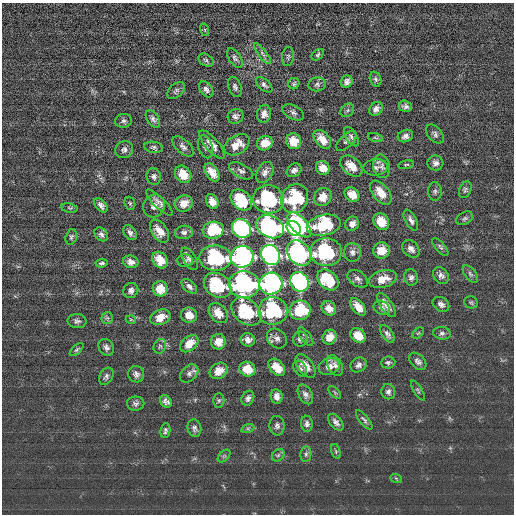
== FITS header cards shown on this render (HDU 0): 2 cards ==
NAXIS1  =                  512 / length of data axis 1
NAXIS2  =                  512 / length of data axis 2

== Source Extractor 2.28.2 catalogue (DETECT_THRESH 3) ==
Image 512 x 512 px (HDU 0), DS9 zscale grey, 1 PNG px = 1 image px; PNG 516 x 516 px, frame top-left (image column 1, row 512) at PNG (2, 3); each listed source drawn as its Kron ellipse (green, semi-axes under 4 px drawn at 4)
Background 0.807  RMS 15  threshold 45.6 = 3 sigma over >= 5 px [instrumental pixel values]
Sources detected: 168; all 168 listed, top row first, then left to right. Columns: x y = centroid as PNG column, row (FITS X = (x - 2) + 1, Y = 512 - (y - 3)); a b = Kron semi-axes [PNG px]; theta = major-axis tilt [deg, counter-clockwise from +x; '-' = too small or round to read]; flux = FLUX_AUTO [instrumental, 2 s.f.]
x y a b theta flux
205 30 6 4 -73 1400
262 54 12 4 -52 3100
318 55 7 5 42 1800
288 57 9 6 83 2500
235 58 11 6 -57 3300
206 60 8 6 -33 2200
375 79 8 5 -73 2300
347 82 6 5 - 4000
294 84 6 5 - 1800
317 84 8 7 - 2900
264 85 10 5 -42 3100
235 87 10 6 -68 3200
206 89 9 6 -55 3800
176 90 10 6 43 3000
405 106 6 5 - 3200
376 109 8 6 52 4400
347 110 7 6 - 2500
293 112 11 6 -28 3700
264 114 9 7 75 5500
236 116 8 7 - 3700
153 119 10 6 -56 3300
124 121 8 6 12 3000
435 134 11 7 -50 3500
405 136 8 6 19 4300
351 137 11 5 -58 3200
375 138 7 3 -14 1400
322 139 11 7 -51 12000
294 141 8 7 - 15000
346 141 13 6 44 2800
265 143 8 7 - 14000
212 144 18 6 -50 8200
237 145 14 9 31 13000
183 146 13 6 -44 4200
154 147 9 5 -9 2400
205 147 12 7 -72 3500
124 150 9 8 - 4000
435 163 8 7 - 4100
406 165 8 4 11 1500
351 166 13 8 -40 15000
381 166 12 8 -82 4200
375 167 12 8 6 4400
323 168 7 6 - 11000
294 170 8 6 35 4700
241 171 13 6 -28 4300
212 172 10 6 -56 10000
265 172 11 7 62 5500
183 174 9 7 -53 15000
154 176 8 7 - 3700
465 190 9 5 67 2300
435 191 9 7 -89 2800
381 193 14 8 -52 14000
352 195 8 6 -46 12000
323 197 9 8 - 12000
268 199 16 14 -13 99000
295 199 15 13 61 68000
241 200 12 9 -43 53000
159 202 18 5 -45 5200
212 202 8 6 -64 8400
130 203 7 5 -68 1700
184 203 9 8 - 12000
101 205 8 5 -49 4100
154 206 12 10 58 6900
70 208 8 4 -10 1800
465 218 9 6 28 2400
411 220 11 5 -63 4300
381 222 9 7 -57 16000
352 224 7 6 - 6300
299 225 15 8 -48 180000
324 225 17 10 12 70000
270 227 14 11 -28 390000
241 228 10 9 - 270000
294 228 8 6 -51 67000
213 230 10 8 12 53000
159 231 13 7 -56 12000
184 232 9 6 7 4200
130 233 8 6 -55 3600
101 234 8 5 -49 3300
71 237 8 5 74 2100
440 247 11 4 -49 2400
411 249 10 7 -48 5400
382 250 8 8 - 15000
326 252 15 14 - 96000
352 252 9 8 - 4900
299 253 14 10 -51 390000
270 255 10 9 - 570000
242 257 12 10 22 390000
215 258 16 12 -1 96000
190 259 12 6 -61 4300
160 260 9 7 -51 14000
185 261 8 6 2 2400
131 262 8 6 -15 5800
102 263 6 4 6 2100
470 274 10 5 -52 2600
441 275 9 7 -51 4100
411 277 8 7 - 3500
358 279 11 7 -35 4400
383 279 14 8 17 13000
328 280 12 8 -42 54000
299 282 10 8 -51 270000
244 284 15 13 -2 250000
271 284 11 11 - 390000
217 285 14 11 -33 65000
189 286 9 5 -43 3900
160 289 7 7 - 16000
131 290 8 7 - 4300
471 302 7 6 - 1800
441 304 9 7 -34 4100
386 305 14 6 -54 7500
358 307 10 6 -52 10000
329 308 8 6 -43 8600
382 308 9 6 -33 3500
300 310 10 9 - 55000
273 311 15 13 6 97000
246 312 17 12 -40 66000
218 313 11 8 -49 11000
189 315 8 7 - 10000
160 317 10 7 22 12000
107 318 6 6 - 2200
131 320 5 3 - 1000
77 321 9 7 -5 3300
418 333 7 4 44 1600
442 333 9 6 -7 3000
387 334 10 5 -57 3600
358 336 9 6 -39 14000
306 337 11 5 -53 2700
330 337 8 6 55 11000
277 338 11 8 -43 5600
300 339 7 7 - 3500
248 340 7 6 - 5200
218 342 7 7 - 10000
189 344 10 7 41 13000
160 346 7 6 - 2100
106 347 9 7 -55 3900
77 350 8 4 43 1800
418 361 10 6 -46 3700
388 363 7 6 - 2400
359 365 8 7 - 4300
306 366 13 7 -53 10000
335 366 11 7 -61 4300
277 367 10 6 -48 15000
329 367 10 8 19 7400
247 369 8 7 - 17000
300 369 9 6 -56 2800
218 371 9 7 34 11000
189 373 10 7 43 4700
136 374 8 7 - 3800
106 376 9 6 59 3100
418 391 11 4 -58 1800
335 392 8 3 -45 1300
388 392 8 7 - 3500
305 394 10 6 -62 4300
277 396 7 6 - 5500
248 398 8 6 63 3600
219 400 7 5 89 1700
166 401 6 5 - 3600
136 404 8 7 - 3300
364 420 12 4 -50 2700
336 422 10 6 -49 4200
307 424 8 6 -84 3400
277 426 9 7 -85 3600
194 428 9 6 -75 3200
248 428 7 4 18 1900
165 431 7 5 82 2400
336 451 7 4 -72 1700
306 454 8 5 81 2600
278 455 7 5 44 2200
224 456 7 4 44 1800
396 478 6 3 -20 1300